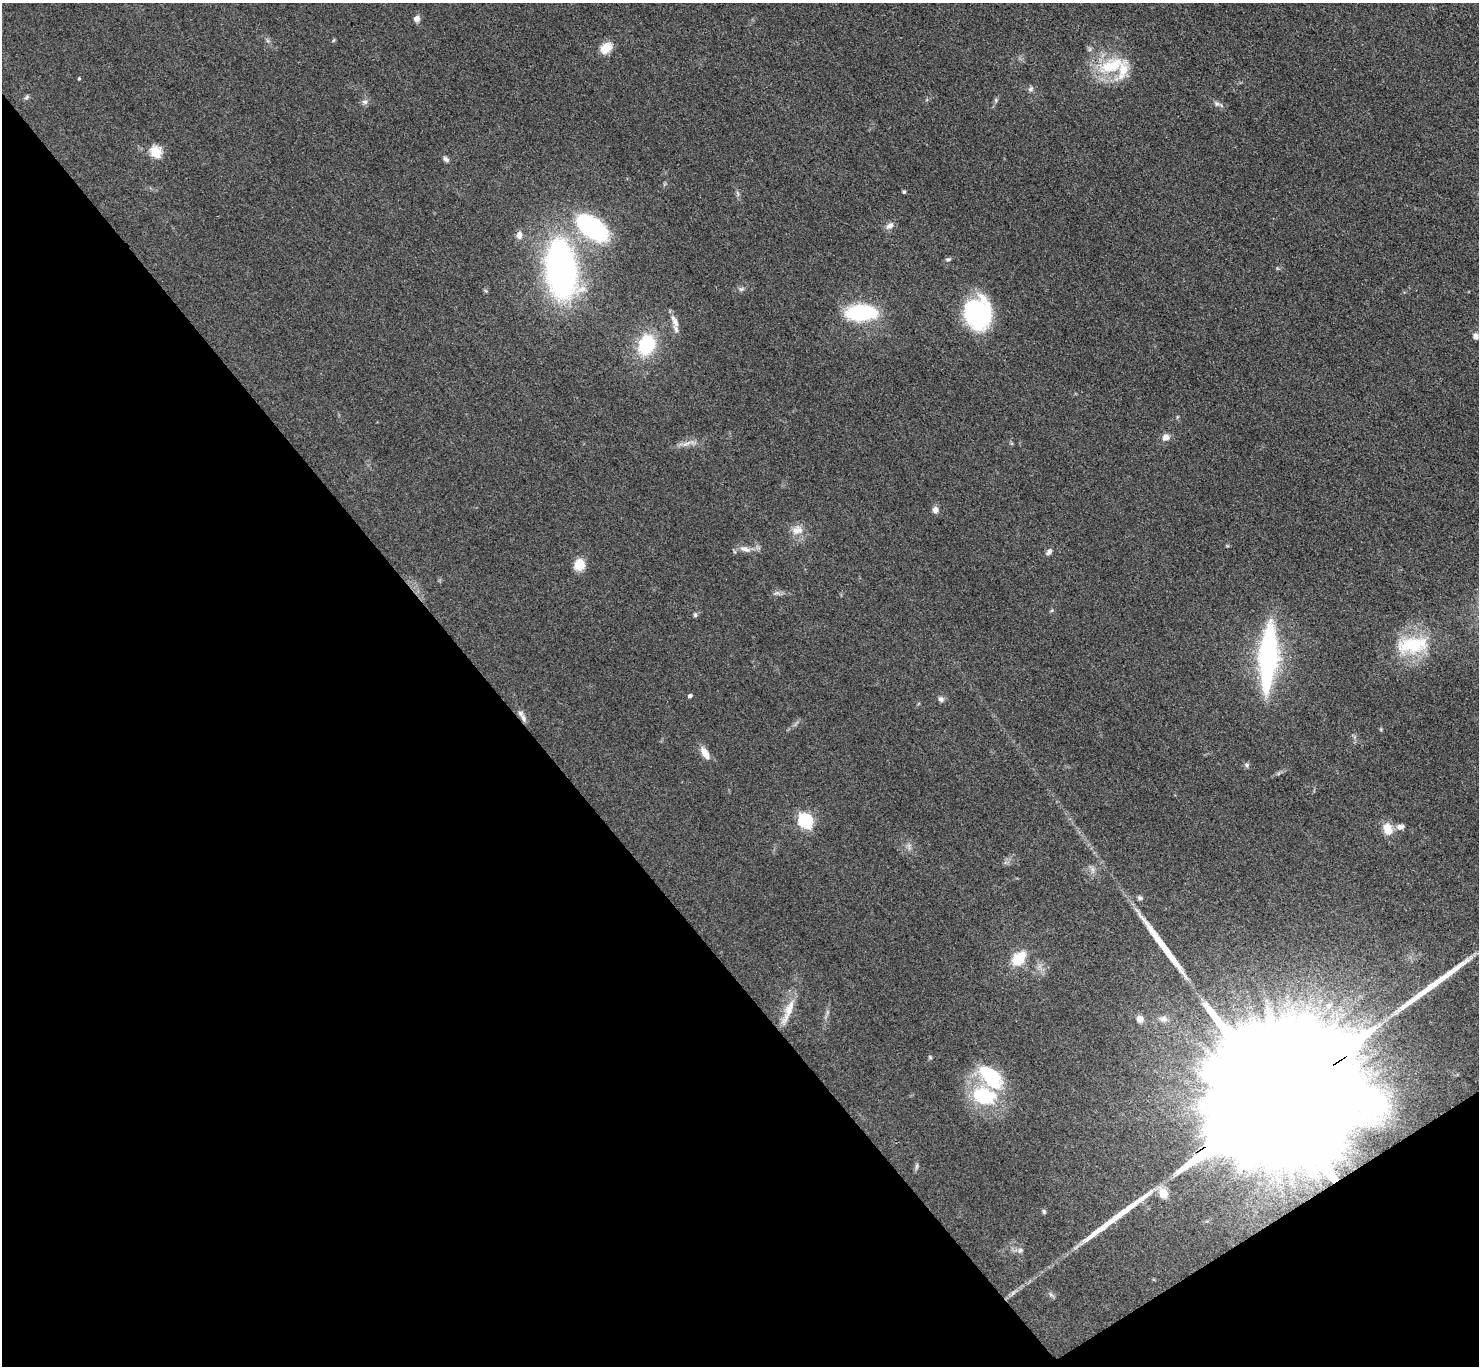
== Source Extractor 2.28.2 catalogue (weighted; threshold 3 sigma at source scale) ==
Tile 14 of 4 x 4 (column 2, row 4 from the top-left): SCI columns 1487-2963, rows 305-1668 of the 5927 x 5922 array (HDU 1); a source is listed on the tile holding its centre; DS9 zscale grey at full resolution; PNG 1481 x 1368 px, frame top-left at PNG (2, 3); no overlay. Shown black and unused: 36% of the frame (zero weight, under 3 of 4 exposures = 1% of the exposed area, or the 3 px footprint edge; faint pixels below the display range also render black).
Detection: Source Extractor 2.28.2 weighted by HDU 2 'WHT'; one run over the whole footprint, this tile lists its part. Background 0.0488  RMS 0.0062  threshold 0.0278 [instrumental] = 3 sigma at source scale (4.5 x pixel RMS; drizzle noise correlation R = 1.50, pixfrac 1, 0.05/0.05 arcsec/px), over >= 5 px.
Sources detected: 74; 2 too faint to see at this stretch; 2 inside a brighter object's white glare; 3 long thin detections or spike segments (spike, bleed or trail) — not listed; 4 inside a brighter listed object's ellipse — not listed separately; the other 63 listed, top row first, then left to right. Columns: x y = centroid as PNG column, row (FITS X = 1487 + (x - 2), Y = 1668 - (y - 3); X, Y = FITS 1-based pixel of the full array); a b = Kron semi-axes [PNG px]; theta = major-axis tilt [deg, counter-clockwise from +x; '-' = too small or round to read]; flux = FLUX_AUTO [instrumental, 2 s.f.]
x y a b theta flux
417 19 8 8 - 2.8
334 40 6 3 70 0.71
606 48 14 11 39 9.1
1111 66 43 19 19 32
79 78 4 3 - 0.6
1031 89 9 7 60 1.8
26 97 8 5 41 1.3
996 100 6 5 - 1.1
365 102 9 7 25 2.2
1217 103 8 6 -51 2.1
156 152 6 6 - 50
446 159 9 6 -35 1.9
904 192 4 4 - 1.1
737 194 9 4 -81 1.5
890 226 13 8 40 3.3
592 228 28 15 -37 99
519 235 11 7 88 3.5
948 259 8 6 16 1.4
561 269 42 22 -82 290
741 289 9 6 9 1.8
486 291 6 4 -45 0.82
861 313 34 17 0 49
978 314 31 25 -81 79
675 321 19 7 -67 4.5
1475 336 7 6 - 2.8
646 345 16 12 68 45
1177 417 6 3 71 0.64
1166 437 8 7 - 4.5
685 444 21 6 11 4.8
935 510 7 7 - 3.4
797 530 17 13 10 7.1
1227 546 5 4 - 0.7
745 549 17 8 -16 4.8
1049 552 9 6 50 2.2
580 564 14 12 79 10
777 593 11 6 0 2.2
695 615 6 5 - 1.2
1412 645 36 19 6 42
1268 657 49 13 87 170
690 696 4 4 - 1.6
941 699 8 7 - 2.1
523 718 13 7 -63 2.9
1381 729 6 4 73 0.65
705 753 15 7 -58 7
1247 765 7 6 - 1.4
805 821 7 6 - 130
1400 827 10 7 7 3.2
1387 829 12 9 -76 11
909 847 12 6 -83 2.4
1140 898 7 6 - 1.4
1019 958 17 11 47 17
1329 1006 11 9 50 4.8
789 1010 41 10 67 12
1140 1019 10 9 - 4.2
1163 1019 13 10 -8 4.6
930 1057 6 4 -67 0.87
984 1095 28 20 -15 43
1274 1102 88 25 32 120000
917 1166 11 5 82 1.6
1163 1193 6 5 - 28
1044 1212 6 4 -59 1.1
1020 1250 9 7 26 2
1051 1295 9 4 -54 1.4
Overlapping masked pixels (flux is a lower limit): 2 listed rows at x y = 523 718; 1274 1102